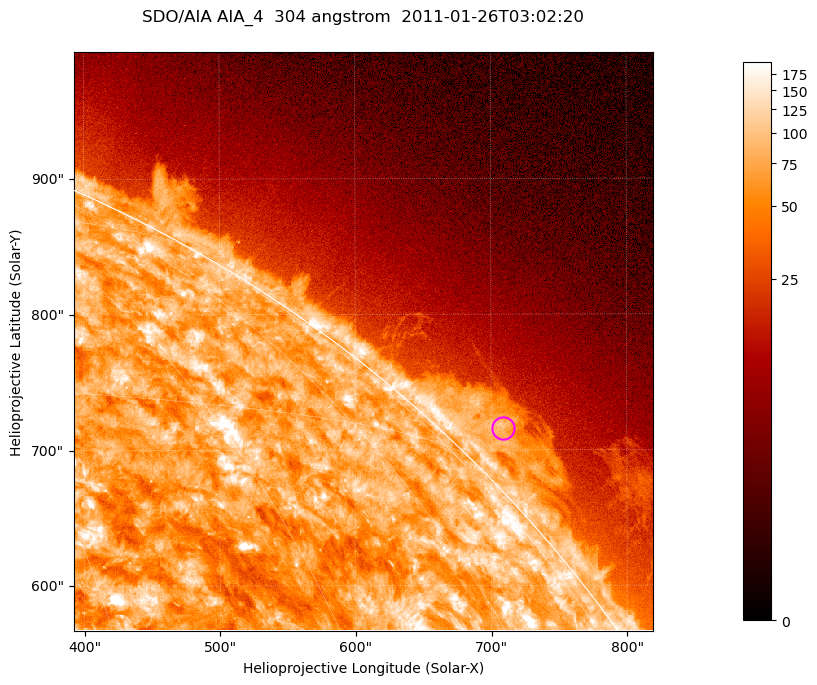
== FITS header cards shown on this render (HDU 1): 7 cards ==
TELESCOP= 'SDO/AIA '           / For AIA: SDO/AIA
INSTRUME= 'AIA_4   '           / For AIA: AIA_ATA1, AIA_ATA2, AIA_ATA3 or AIA_AT
WAVELNTH=                  304 / [angstrom] Wavelength
WAVEUNIT= 'angstrom'           / Wavelength unit: angstrom
DATE-OBS= '2011-01-26T03:02:20.124' / [ISO] Date when observation started; ISO 8
CTYPE1  = 'HPLN-TAN'           / CTYPE1; Typically HPLN
CTYPE2  = 'HPLT-TAN'           / CTYPE2; Typically HPLT

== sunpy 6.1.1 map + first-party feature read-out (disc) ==
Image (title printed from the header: SDO/AIA AIA_4  304 angstrom  2011-01-26T03:02:20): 711 x 711 px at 0.6 arcsec/px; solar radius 975 arcsec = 1624 px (partial field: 2.6% of the solar disc is inside the frame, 42% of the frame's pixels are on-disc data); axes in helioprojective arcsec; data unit not stated in the header (colour bar unlabelled)
Orientation: roll -0.132 deg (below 1 deg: not rotated)
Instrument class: DISC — disc imager (sunpy class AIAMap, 304 A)
Bright regions (active regions / flare kernels): reference = the on-disc median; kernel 7 px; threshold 5 sigma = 121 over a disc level ~73.9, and >= 1.15x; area >= 505 px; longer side >= 9 px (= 5.4 arcsec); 0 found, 0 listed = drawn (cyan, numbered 1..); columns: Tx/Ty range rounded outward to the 2 arcsec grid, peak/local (2 s.f.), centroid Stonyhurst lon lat
Off-limb structures (1.02-1.3 R_sun): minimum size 252 px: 3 found; the strongest spans PA ~310..320 deg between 1.02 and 1.06 R_sun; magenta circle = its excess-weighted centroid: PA ~315 deg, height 1.03 R_sun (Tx ~708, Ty ~716 arcsec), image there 3.8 x the reference